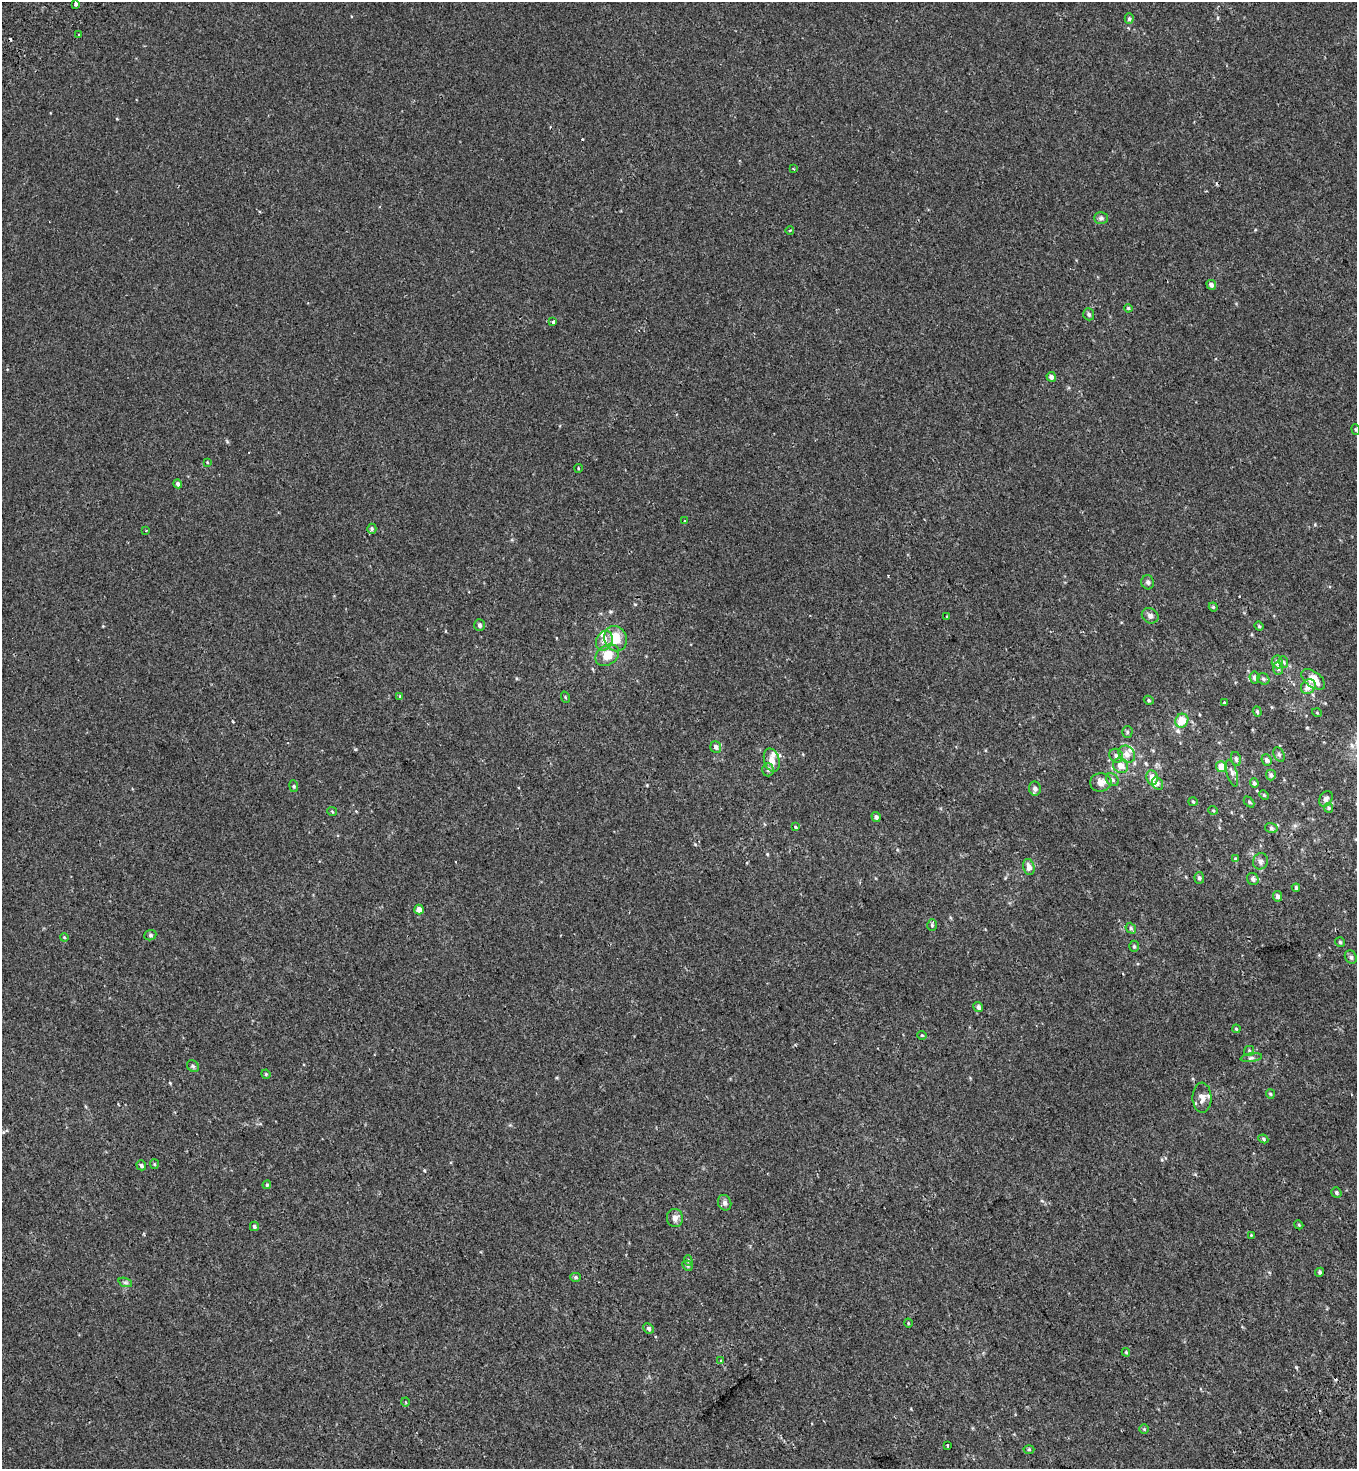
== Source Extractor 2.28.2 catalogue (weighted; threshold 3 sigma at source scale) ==
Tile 6 of 4 x 4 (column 2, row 2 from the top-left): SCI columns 1720-3074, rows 3178-4644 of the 6216 x 6288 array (HDU 1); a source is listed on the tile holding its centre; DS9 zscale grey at full resolution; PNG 1359 x 1471 px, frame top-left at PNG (2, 2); each listed source drawn as its Kron ellipse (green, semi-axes under 4 px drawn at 4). Shown black and unused: <1% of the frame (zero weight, under 2 of 3 exposures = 11% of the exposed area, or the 3 px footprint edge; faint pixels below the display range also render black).
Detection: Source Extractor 2.28.2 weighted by HDU 2 'WHT'; one run over the whole footprint, this tile lists its part. Background 2.39e-04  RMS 0.0033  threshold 0.015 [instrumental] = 3 sigma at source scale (4.5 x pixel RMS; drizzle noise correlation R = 1.50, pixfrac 1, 0.0396/0.0396 arcsec/px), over >= 5 px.
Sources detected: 128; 5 cosmic-ray / hot-pixel residue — neither listed nor drawn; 5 inside a brighter listed object's ellipse — not listed separately; the other 118 listed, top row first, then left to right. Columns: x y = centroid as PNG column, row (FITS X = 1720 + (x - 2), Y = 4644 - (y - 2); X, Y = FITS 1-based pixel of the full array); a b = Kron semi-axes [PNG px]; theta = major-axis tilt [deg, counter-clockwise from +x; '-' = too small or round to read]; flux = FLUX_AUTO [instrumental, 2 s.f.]
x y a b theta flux
76 4 4 3 - 3.7
1129 19 5 4 - 0.47
78 35 3 3 - 0.9
793 169 3 2 - 0.25
1101 218 7 5 0 0.69
790 230 4 3 - 0.32
1211 285 5 4 - 1
1128 308 4 4 - 0.41
1089 314 6 5 - 0.61
553 322 4 3 - 0.44
1051 377 5 4 - 0.92
1356 429 5 4 - 0.37
207 462 4 3 - 0.26
578 468 4 3 - 0.23
178 484 5 4 - 0.71
684 521 3 2 - 0.26
372 529 5 4 - 0.5
146 530 3 2 - 0.21
1148 582 7 6 - 0.73
1213 607 4 4 - 0.33
1150 616 9 7 -32 1
947 617 3 3 - 0.29
479 625 6 5 - 0.7
1259 626 4 4 - 0.41
615 639 13 11 -69 6.8
604 641 10 8 65 1.9
607 655 13 9 36 5.2
1277 662 6 5 - 1.3
1284 662 6 3 -70 0.33
1278 668 7 5 -89 0.76
1254 677 6 5 - 1.1
1263 679 6 5 - 0.67
1313 679 14 7 -37 4.9
1308 687 8 6 39 2.4
400 696 3 3 - 0.65
565 697 6 3 -72 0.26
1149 700 5 4 - 0.4
1224 703 3 3 - 0.53
1257 712 5 4 - 0.36
1317 713 5 3 - 0.23
1182 721 7 6 - 5
1127 732 6 5 - 0.47
716 747 6 5 - 1.1
1127 754 9 7 -49 1.7
1279 755 7 5 -63 0.69
1116 756 7 6 - 1.2
1236 759 7 4 -75 0.73
772 760 12 7 -74 2.5
1266 760 6 5 - 0.97
1120 766 8 7 - 2.4
1221 767 5 5 - 4
768 770 6 5 - 0.71
1232 773 14 5 -74 1.1
1271 775 5 5 - 0.96
1152 778 7 6 - 2.6
1112 780 7 5 -44 0.69
1101 782 10 9 - 2.1
1157 783 6 5 - 0.74
1254 783 5 4 - 0.74
294 786 6 3 -83 0.38
1035 789 7 6 - 1
1264 795 5 4 - 0.37
1326 799 8 6 60 1.1
1193 802 5 3 - 0.27
1249 802 6 4 -46 0.38
1329 808 5 4 - 0.35
1213 810 5 3 - 0.28
332 811 5 3 - 0.26
876 817 5 4 - 0.76
795 827 3 3 - 0.3
1271 828 6 5 - 0.63
1235 859 4 3 - 0.43
1260 861 8 7 - 0.91
1029 867 8 5 -76 1.5
1199 878 6 4 -84 0.62
1253 879 6 5 - 0.77
1296 888 4 4 - 0.68
1277 896 5 4 - 0.96
419 910 5 4 - 1.9
932 925 6 5 - 0.5
1131 928 6 5 - 0.56
150 935 6 5 - 0.53
64 937 4 3 - 0.25
1340 942 5 5 - 0.47
1134 946 5 4 - 0.48
1351 957 7 5 -59 0.76
978 1007 5 4 - 1
1236 1029 4 3 - 0.32
922 1035 4 4 - 0.29
1249 1051 5 5 - 0.4
1251 1058 11 4 9 0.74
193 1066 6 5 - 0.51
266 1074 5 4 - 0.33
1270 1094 5 4 - 0.32
1202 1098 15 9 -88 2.3
1263 1139 5 4 - 0.41
154 1164 5 4 - 0.31
141 1165 5 4 - 0.55
267 1185 4 4 - 0.32
1336 1192 5 4 - 0.55
725 1203 8 6 -67 0.93
675 1218 9 8 - 1.5
1299 1225 4 3 - 0.27
254 1226 5 4 - 0.61
1251 1235 4 3 - 0.29
688 1261 5 4 - 0.45
687 1266 5 4 - 0.43
1320 1272 5 4 - 0.51
575 1277 5 4 - 0.49
125 1282 7 4 -19 0.59
908 1323 4 3 - 0.23
649 1328 5 5 - 0.71
1126 1352 4 4 - 0.32
721 1361 3 3 - 0.94
406 1402 4 3 - 0.3
1144 1429 4 4 - 0.32
947 1445 3 2 - 0.26
1029 1449 5 3 - 0.32
Isophote crosses this tile's border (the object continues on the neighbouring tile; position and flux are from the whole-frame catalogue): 2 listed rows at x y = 76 4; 1356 429